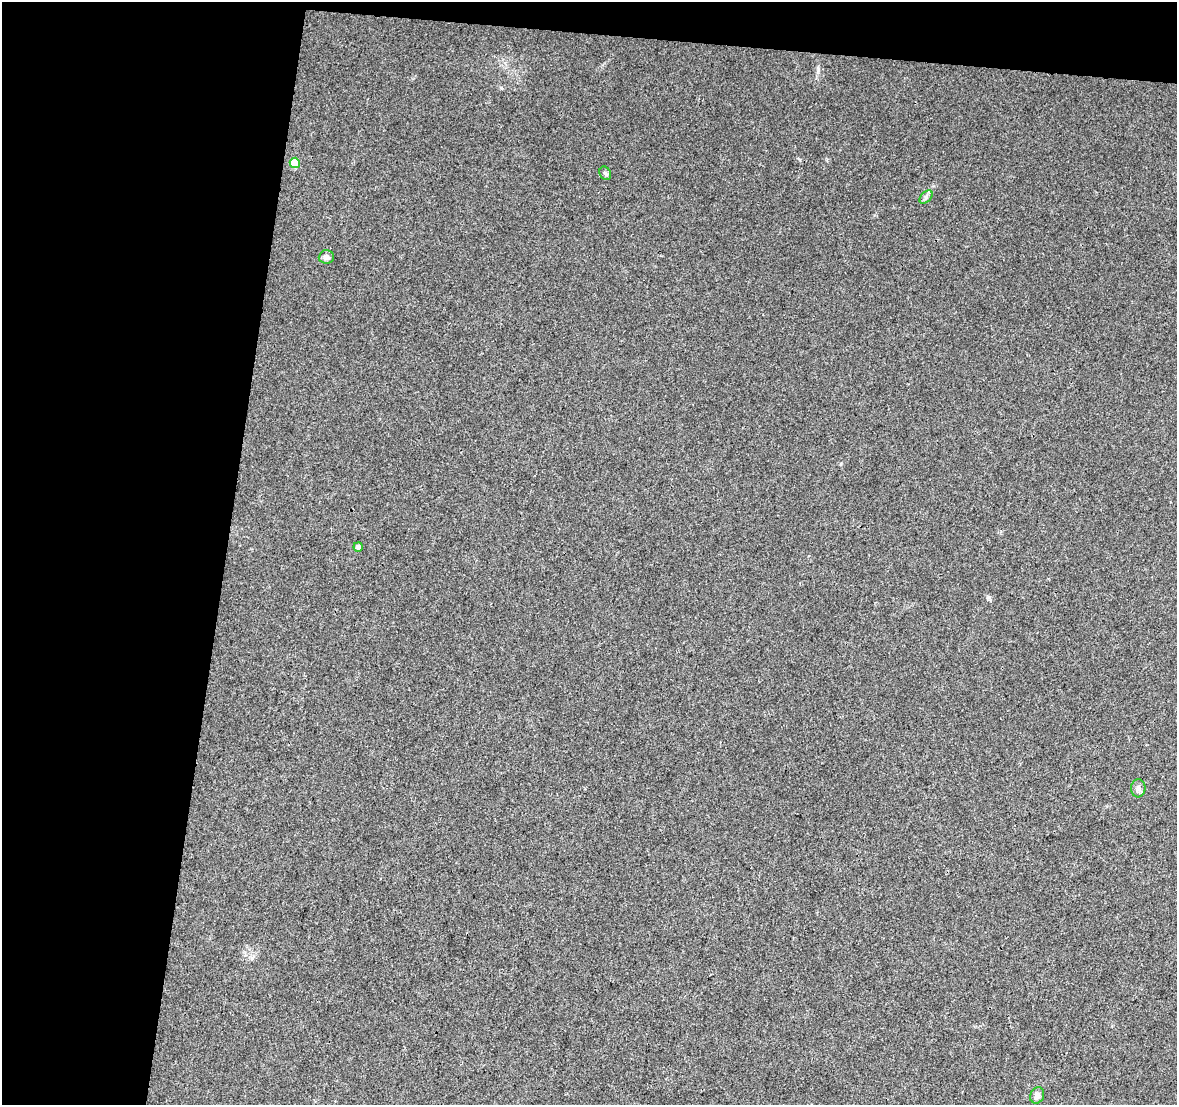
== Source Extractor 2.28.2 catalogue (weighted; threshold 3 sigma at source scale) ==
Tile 1 of 2 x 2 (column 1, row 1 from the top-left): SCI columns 1-1175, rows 1233-2335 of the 2350 x 2448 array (HDU 1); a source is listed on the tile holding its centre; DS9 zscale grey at full resolution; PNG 1179 x 1107 px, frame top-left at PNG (2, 2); each listed source drawn as its Kron ellipse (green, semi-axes under 4 px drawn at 4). Shown black and unused: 22% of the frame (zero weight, under 3 of 4 exposures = <1% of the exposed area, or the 3 px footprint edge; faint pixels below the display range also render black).
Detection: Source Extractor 2.28.2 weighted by HDU 2 'WHT'; one run over the whole footprint, this tile lists its part. Background 0.0235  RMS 0.0046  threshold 0.0207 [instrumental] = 3 sigma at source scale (4.5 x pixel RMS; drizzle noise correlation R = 1.50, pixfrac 1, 0.0396/0.0396 arcsec/px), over >= 5 px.
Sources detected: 7; all 7 listed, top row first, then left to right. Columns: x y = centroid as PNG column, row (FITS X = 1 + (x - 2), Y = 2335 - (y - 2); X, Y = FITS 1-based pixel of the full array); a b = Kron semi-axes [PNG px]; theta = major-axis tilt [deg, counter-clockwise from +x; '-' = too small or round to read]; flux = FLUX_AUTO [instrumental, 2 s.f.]
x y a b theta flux
295 163 5 5 - 12
605 173 7 5 -60 0.94
926 197 8 5 46 1.2
326 257 7 6 - 1.6
358 547 5 4 - 1.3
1138 788 9 7 86 1.7
1037 1095 8 7 - 1.9